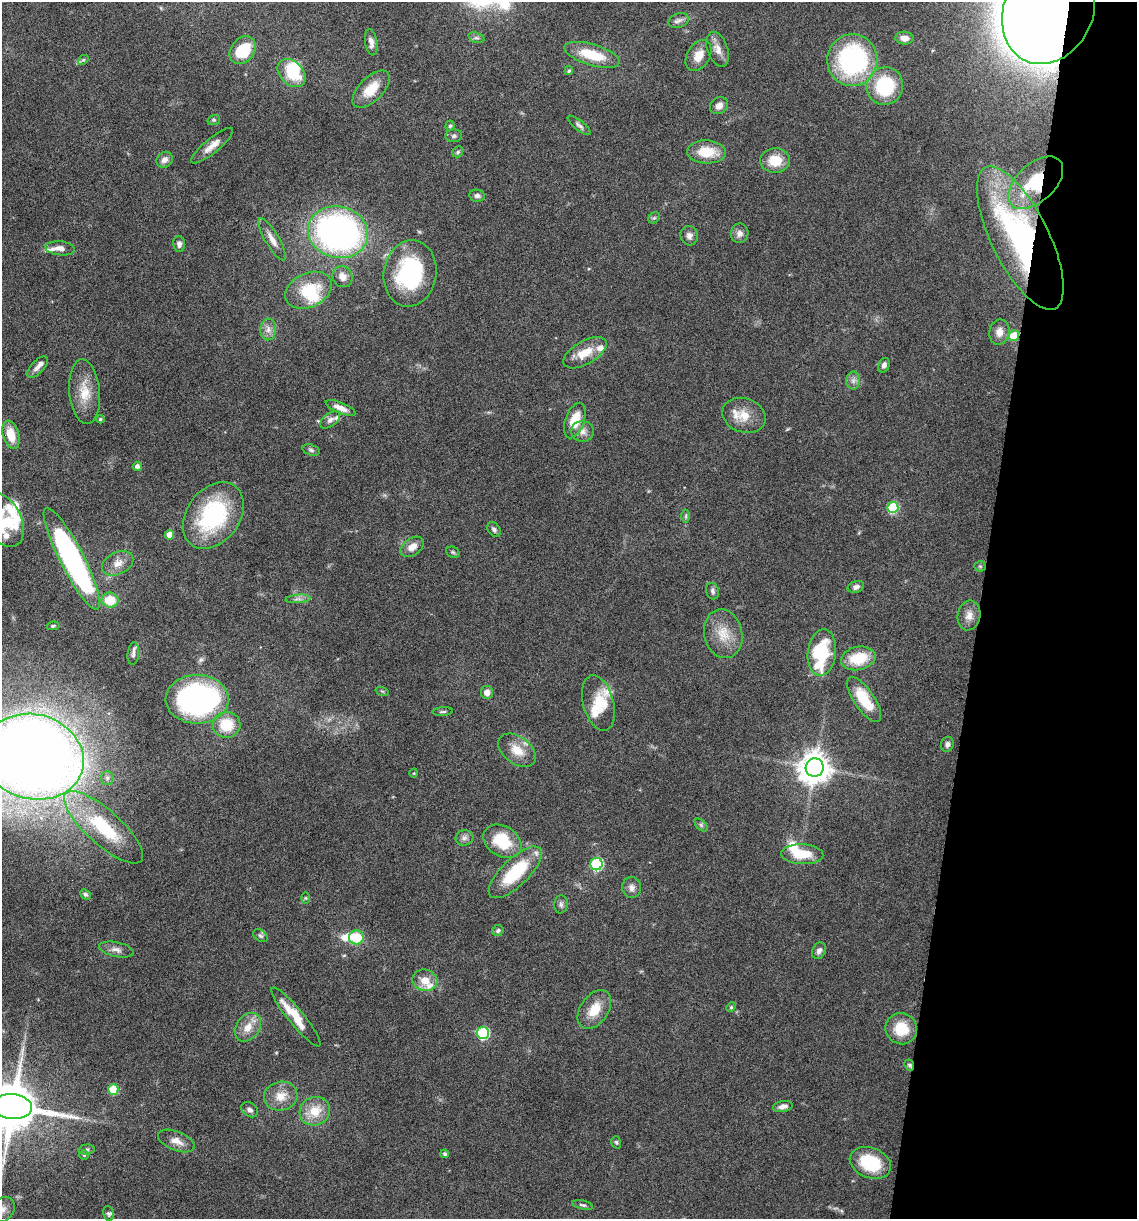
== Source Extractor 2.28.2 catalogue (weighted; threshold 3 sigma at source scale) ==
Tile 8 of 4 x 4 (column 4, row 2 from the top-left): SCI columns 3641-4775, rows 2435-3651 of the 4893 x 4871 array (HDU 1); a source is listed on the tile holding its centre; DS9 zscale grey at full resolution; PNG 1139 x 1221 px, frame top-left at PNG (2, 2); each listed source drawn as its Kron ellipse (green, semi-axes under 4 px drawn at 4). Shown black and unused: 14% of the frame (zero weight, under 10 of 20 exposures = <1% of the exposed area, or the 3 px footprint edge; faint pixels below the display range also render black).
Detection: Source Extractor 2.28.2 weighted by HDU 2 'WHT'; one run over the whole footprint, this tile lists its part. Background 0.0424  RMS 0.0026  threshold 0.0105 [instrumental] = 3 sigma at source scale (4.09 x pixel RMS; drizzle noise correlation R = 1.36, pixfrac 0.8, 0.05/0.05 arcsec/px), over >= 5 px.
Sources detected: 146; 4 inside a brighter object's white glare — neither listed nor drawn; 14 inside a brighter listed object's ellipse — not listed separately; the other 128 listed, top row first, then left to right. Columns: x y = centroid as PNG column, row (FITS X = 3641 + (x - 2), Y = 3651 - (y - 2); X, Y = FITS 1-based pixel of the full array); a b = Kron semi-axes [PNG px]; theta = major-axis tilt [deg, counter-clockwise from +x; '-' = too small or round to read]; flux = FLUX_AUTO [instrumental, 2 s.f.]
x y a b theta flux
1049 10 55 44 66 1000
679 21 10 7 23 0.91
476 38 8 5 -17 0.6
904 38 9 6 -5 1.6
371 42 13 6 -82 1.2
718 49 18 10 -71 2.1
243 50 15 11 52 8.4
592 55 29 10 -17 7.7
698 55 17 11 59 2.9
83 60 6 4 41 0.32
852 60 26 25 - 37
569 71 4 4 - 0.39
291 73 16 11 -46 9.4
885 86 19 18 - 15
371 89 23 12 45 5.2
719 106 9 8 - 1.5
214 120 6 5 - 0.39
579 125 14 5 -38 0.77
450 126 5 4 - 0.34
454 136 8 6 3 0.59
212 146 26 7 39 2.4
458 152 6 5 - 0.4
706 152 19 11 -2 6.1
165 160 8 7 - 1.3
775 161 15 12 3 5.1
1036 183 33 19 42 16
477 196 7 6 - 0.82
654 218 6 5 - 0.39
338 232 30 25 -14 94
740 233 10 8 81 1.3
689 236 10 8 -75 1.1
1020 238 79 28 -64 62
272 239 24 7 -60 2.1
179 244 8 6 -86 0.87
60 248 15 7 -6 1.6
410 273 33 26 80 27
342 277 11 10 - 1.9
308 290 24 17 25 9.8
268 329 11 8 87 1.4
999 332 13 10 80 2
1014 336 5 5 - 8
585 353 24 11 30 4.6
884 365 7 5 68 0.9
38 367 13 6 47 1.2
853 381 9 7 89 1
85 392 32 15 -85 5.4
341 408 16 5 -22 1.9
744 415 22 17 -18 4.5
100 419 4 4 - 0.3
330 420 11 6 37 0.94
575 420 18 9 70 5.9
583 431 11 10 - 1.6
11 435 14 8 -74 4.2
311 450 9 5 -16 0.54
137 466 4 4 - 0.91
893 507 5 5 - 15
213 515 36 26 53 26
686 516 6 4 89 0.33
2 520 29 19 -59 8.7
494 530 8 6 -56 0.65
169 535 5 4 - 2.4
412 547 13 8 35 2.1
453 552 7 5 -22 0.39
72 559 57 12 -63 74
118 563 16 11 26 2.4
980 566 5 5 - 0.37
856 587 8 5 17 0.83
713 591 8 6 -75 0.66
298 599 12 3 5 0.78
110 600 8 7 - 5.7
969 615 15 11 80 2.2
53 626 6 4 11 0.39
723 634 25 19 -78 5.4
822 653 23 14 83 15
133 654 11 5 84 0.83
858 658 17 11 11 8
382 691 7 4 -18 0.31
487 692 6 6 - 1.6
197 699 31 24 -1 56
864 700 26 10 -56 8.6
598 703 28 15 -75 4.9
443 712 10 3 3 0.43
227 725 14 13 - 6.4
947 744 7 6 - 0.78
517 750 21 13 -37 4.2
33 757 51 42 -15 420
815 768 9 9 - 400
414 773 4 3 - 0.17
107 778 7 6 - 0.7
701 825 8 4 -45 0.51
103 827 51 17 -42 18
464 838 9 7 17 0.93
502 841 20 15 -32 9.2
802 854 21 10 -2 6
597 864 6 6 - 25
515 872 34 13 44 14
632 887 10 9 - 1.2
85 894 6 4 -43 0.49
305 898 6 4 -89 0.29
561 904 9 7 83 0.68
498 931 6 5 - 0.51
260 936 8 5 -38 0.53
356 937 7 7 - 6.9
116 949 17 7 -12 1.5
819 951 9 6 63 0.97
425 980 12 10 -15 3.3
731 1007 5 4 - 0.31
594 1010 21 13 55 4.8
296 1017 37 8 -51 5.8
248 1027 16 11 55 3
901 1029 16 15 - 6
483 1033 6 6 - 24
909 1065 6 4 -65 0.39
113 1089 5 5 - 7.8
281 1096 17 14 12 3.4
783 1106 10 5 9 1.2
12 1107 20 12 -4 1400
250 1110 9 6 -36 0.93
315 1111 15 14 - 4.9
176 1141 19 9 -22 2.2
616 1142 6 4 -74 0.39
87 1149 8 5 5 0.48
445 1154 4 4 - 0.55
84 1155 5 5 - 0.35
870 1163 21 15 -21 9.2
583 1205 10 4 -13 0.47
3 1209 14 11 48 2
108 1213 8 5 -76 0.51
Overlapping masked pixels (flux is a lower limit): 5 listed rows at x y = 1049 10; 1036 183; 1020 238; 1014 336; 909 1065
Isophote crosses this tile's border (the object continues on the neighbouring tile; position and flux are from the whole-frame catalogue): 5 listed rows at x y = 1049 10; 2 520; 33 757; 12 1107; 3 1209